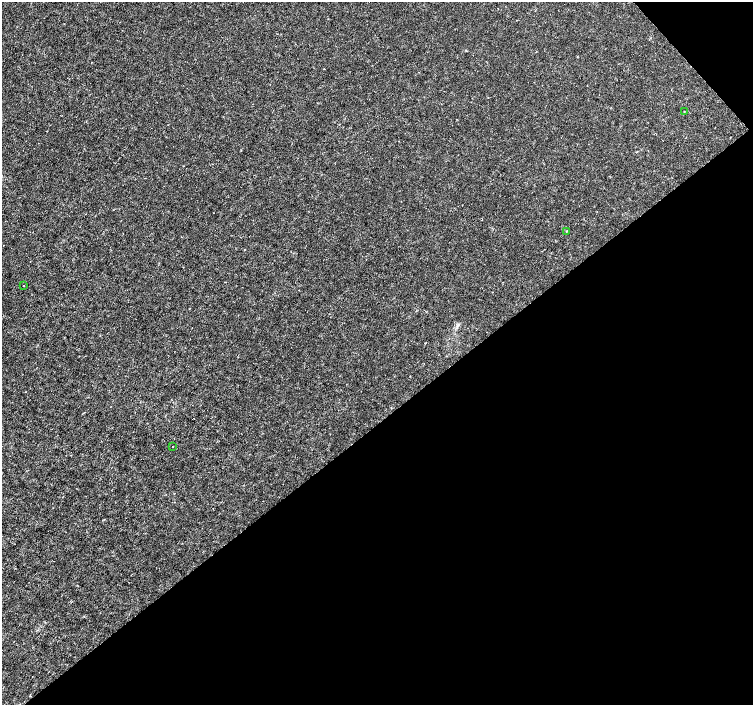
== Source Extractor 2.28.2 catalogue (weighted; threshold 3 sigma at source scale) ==
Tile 12 of 4 x 4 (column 4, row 3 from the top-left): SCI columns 4510-6010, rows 1615-3019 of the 6011 x 5972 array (HDU 1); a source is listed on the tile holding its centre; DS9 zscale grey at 2 x 2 block average (1 PNG px = mean of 2 x 2 image px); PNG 755 x 707 px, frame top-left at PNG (2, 2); each listed source drawn as its Kron ellipse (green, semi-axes under 4 px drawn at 4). Shown black and unused: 41% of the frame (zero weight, under 3 of 4 exposures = <1% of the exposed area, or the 3 px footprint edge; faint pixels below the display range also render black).
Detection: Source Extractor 2.28.2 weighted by HDU 2 'WHT'; one run over the whole footprint, this tile lists its part. Background -4.75e-05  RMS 0.0012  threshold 0.00545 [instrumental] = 3 sigma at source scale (4.5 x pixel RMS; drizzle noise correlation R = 1.50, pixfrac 1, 0.0396/0.0396 arcsec/px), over >= 5 px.
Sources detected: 4; all 4 listed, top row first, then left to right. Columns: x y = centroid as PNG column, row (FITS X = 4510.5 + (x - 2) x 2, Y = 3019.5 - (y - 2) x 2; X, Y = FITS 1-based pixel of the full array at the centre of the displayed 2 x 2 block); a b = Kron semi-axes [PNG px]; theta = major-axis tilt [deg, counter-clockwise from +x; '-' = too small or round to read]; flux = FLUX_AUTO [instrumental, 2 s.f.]
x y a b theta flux
684 111 2 2 - 0.18
566 231 2 2 - 0.15
23 286 2 2 - 0.12
173 446 2 2 - 0.16